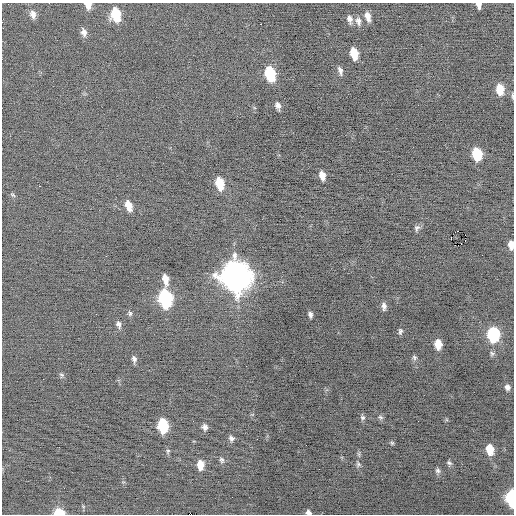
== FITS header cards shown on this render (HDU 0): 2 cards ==
NAXIS1  =                  512 / Axis length
NAXIS2  =                  512 / Axis length

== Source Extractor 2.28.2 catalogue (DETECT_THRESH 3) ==
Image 512 x 512 px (HDU 0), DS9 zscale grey, 1 PNG px = 1 image px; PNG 516 x 516 px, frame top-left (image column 1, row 512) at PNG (2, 3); no overlay
Background -0.155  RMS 0.73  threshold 2.19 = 3 sigma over >= 5 px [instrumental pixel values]
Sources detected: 62; all 62 listed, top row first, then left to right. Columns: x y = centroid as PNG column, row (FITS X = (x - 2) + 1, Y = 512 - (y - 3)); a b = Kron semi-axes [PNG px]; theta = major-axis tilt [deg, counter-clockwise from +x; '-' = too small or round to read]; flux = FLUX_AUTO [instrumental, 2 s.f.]
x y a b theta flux
88 5 8 7 - 350
479 5 6 5 - 210
33 14 10 7 -74 270
116 14 11 7 -81 2000
368 16 10 5 -75 360
350 19 10 6 -78 240
358 21 12 8 -77 260
261 24 2 2 - 190
84 32 10 6 -78 240
354 53 10 6 -77 1000
340 71 10 5 -77 170
270 74 11 7 -73 3000
500 89 10 7 -82 920
512 96 8 3 -87 68
278 106 7 5 -73 200
477 154 9 7 -80 2200
322 175 8 5 -76 390
219 183 10 6 -76 1300
39 186 2 2 - 200
13 195 8 4 -35 71
128 205 10 6 -72 590
417 228 9 7 64 140
458 231 2 2 - 2400
465 235 2 2 - 270
451 237 3 2 - 940
465 240 2 2 - 22
461 243 3 2 - 54
458 245 2 2 - 570
511 245 8 5 -86 420
235 276 14 11 -76 69000
165 279 11 6 -78 470
165 298 12 8 -78 7400
384 306 8 5 -85 200
130 313 7 5 77 95
310 314 6 4 -80 140
119 324 8 6 -75 170
400 331 8 5 81 110
493 334 10 8 -86 3700
438 344 8 6 -87 610
492 353 8 6 -86 100
414 357 7 6 - 99
134 359 8 5 -77 150
61 375 6 6 - 94
43 379 3 2 - 47
507 387 6 6 - 170
362 417 7 6 - 120
380 417 8 5 -27 99
418 421 2 2 - 25
163 426 10 7 -83 3000
205 427 6 6 - 170
231 438 7 6 - 150
392 443 5 5 - 67
489 449 9 6 -75 880
168 451 7 5 61 85
222 460 7 5 -68 110
449 463 7 5 -27 92
358 464 8 6 88 120
200 465 9 6 -85 620
438 471 7 6 - 120
511 498 10 6 -86 4400
59 512 8 5 3 1100
308 512 5 4 - 140
At the frame edge (FLAGS 8, measured only in part): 7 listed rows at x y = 88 5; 479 5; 512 96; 511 245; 511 498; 59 512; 308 512